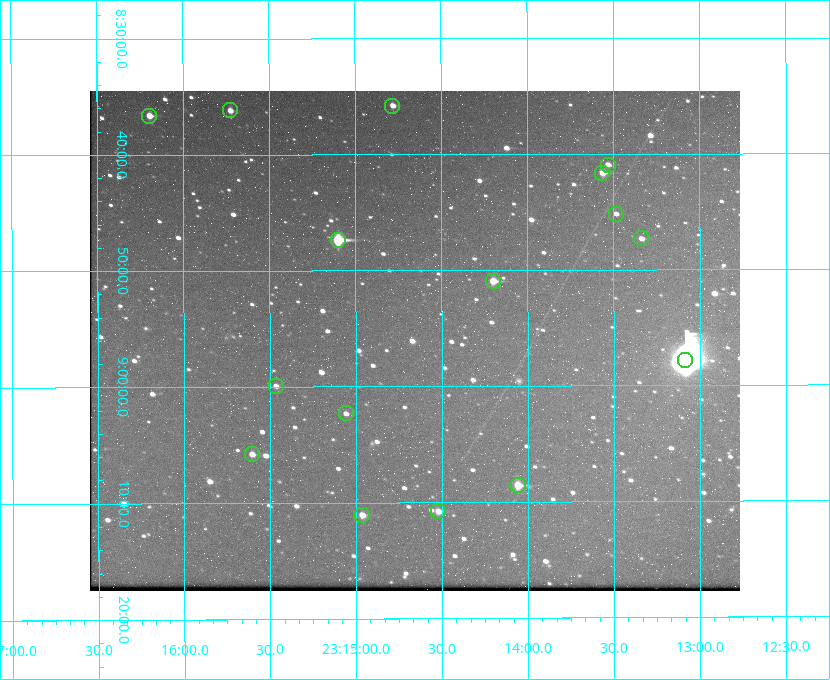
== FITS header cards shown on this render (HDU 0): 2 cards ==
NAXIS1  =                  650 / Width of table row in bytes
NAXIS2  =                  500 / Number of rows in table

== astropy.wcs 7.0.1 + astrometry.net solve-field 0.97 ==
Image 650 x 500 px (HDU 0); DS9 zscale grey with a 90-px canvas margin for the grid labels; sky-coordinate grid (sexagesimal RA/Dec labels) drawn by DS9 from the SOLVED WCS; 16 Tycho-2 reference stars matched to detected sources circled (green)
Header WCS: none
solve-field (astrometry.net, Tycho-2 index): SOLVED blind (the file carries no WCS)
Solved WCS: RA---TAN-SIP/DEC--TAN-SIP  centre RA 23:14:39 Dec +08:56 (348.66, +8.93 deg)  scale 5.17 arcsec/px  FOV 56.0' x 43.1'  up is -180 deg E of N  parity flipped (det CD > 0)
(file carries no celestial WCS; the grid is the blind solution)
Tycho-2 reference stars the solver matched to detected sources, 16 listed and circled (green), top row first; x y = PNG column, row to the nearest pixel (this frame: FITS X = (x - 90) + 1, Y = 500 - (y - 91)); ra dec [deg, ICRS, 3 dp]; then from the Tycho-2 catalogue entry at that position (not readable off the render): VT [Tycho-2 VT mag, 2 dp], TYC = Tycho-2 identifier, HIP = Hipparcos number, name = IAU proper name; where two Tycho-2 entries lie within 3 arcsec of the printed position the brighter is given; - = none
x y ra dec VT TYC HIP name
392 106 348.695 +8.597 11.30 1161-1571-1 - -
230 110 348.931 +8.603 11.18 1161-1110-1 - -
149 116 349.048 +8.610 11.72 1161-1223-1 - -
608 165 348.383 +8.682 11.92 1161-890-1 - -
602 173 348.391 +8.694 11.47 1161-728-1 - -
616 214 348.371 +8.753 12.36 1161-1249-1 - -
641 238 348.335 +8.788 11.88 1161-938-1 - -
338 240 348.775 +8.789 8.97 1161-884-1 114784 -
493 281 348.550 +8.849 10.80 1161-574-1 - -
685 360 348.271 +8.963 6.92 1161-1161-1 114608 -
276 386 348.866 +8.999 11.82 1161-694-1 - -
346 413 348.765 +9.039 11.87 1161-1547-1 - -
252 454 348.901 +9.097 11.97 1161-534-1 - -
518 485 348.514 +9.143 10.38 1161-1071-1 - -
438 511 348.631 +9.180 11.26 1161-1559-1 - -
362 515 348.741 +9.184 11.62 1161-452-1 - -